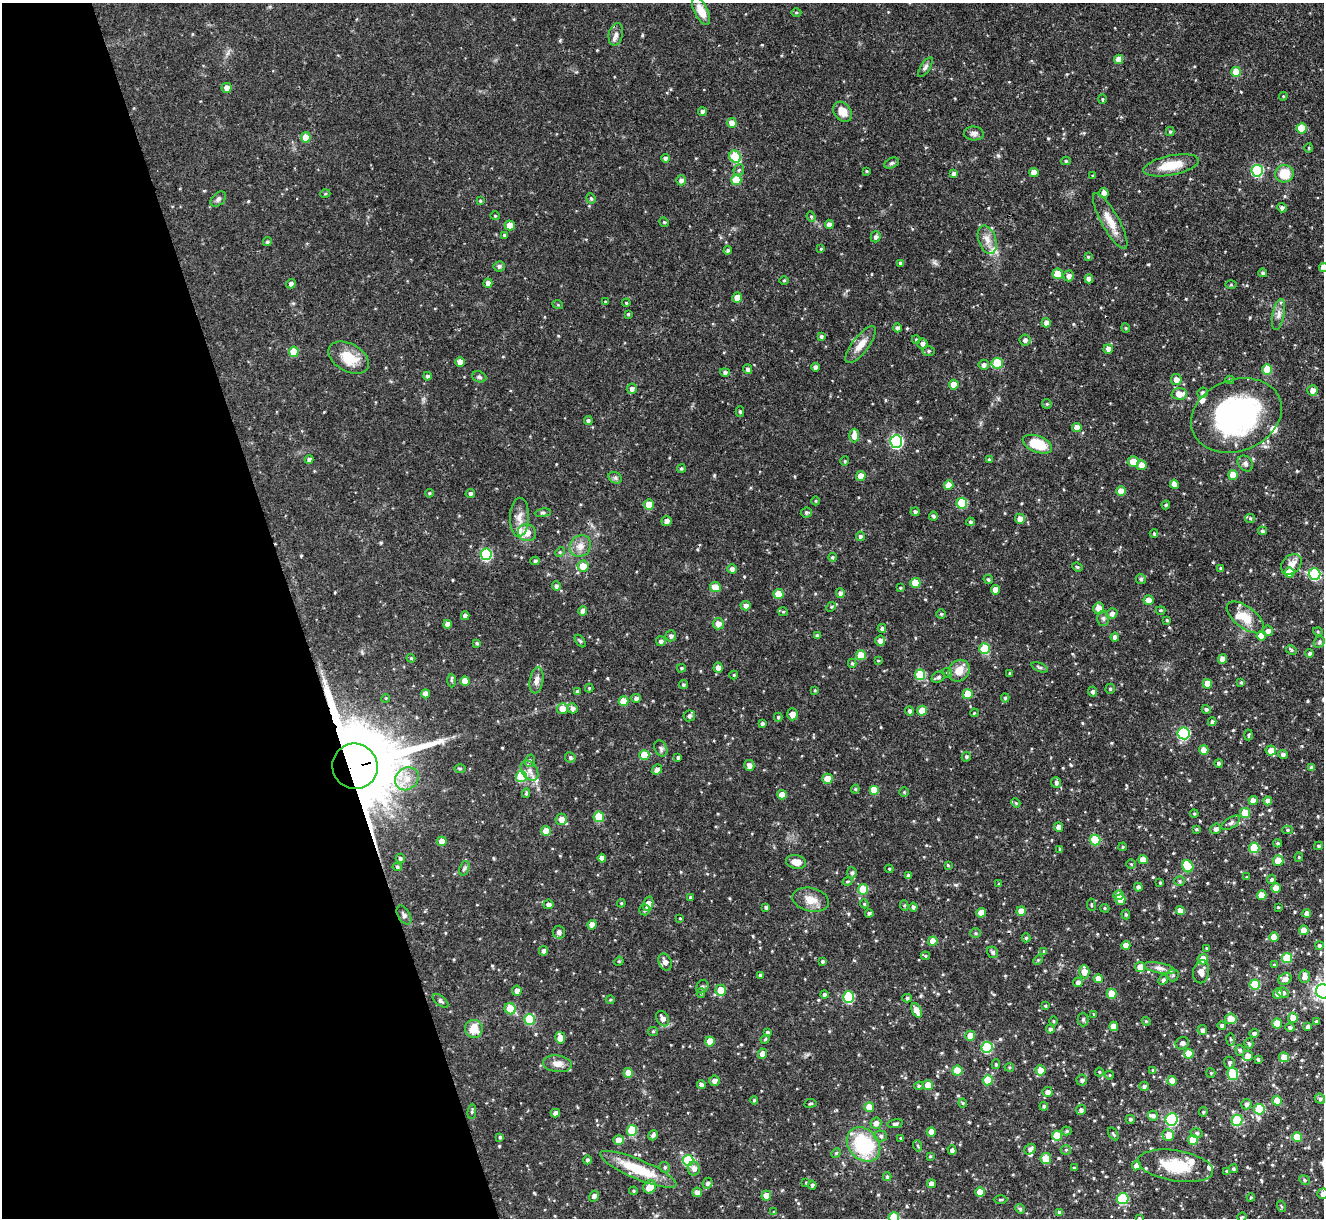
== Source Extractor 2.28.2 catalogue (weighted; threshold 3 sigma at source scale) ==
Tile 5 of 4 x 4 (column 1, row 2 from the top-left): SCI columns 2-1323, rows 2576-3791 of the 5293 x 5278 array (HDU 1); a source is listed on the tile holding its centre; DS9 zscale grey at full resolution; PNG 1326 x 1220 px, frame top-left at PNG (2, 3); each listed source drawn as its Kron ellipse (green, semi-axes under 4 px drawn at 4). Shown black and unused: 22% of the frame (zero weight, under 3 of 4 exposures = <1% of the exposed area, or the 3 px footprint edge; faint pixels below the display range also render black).
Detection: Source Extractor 2.28.2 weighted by HDU 2 'WHT'; one run over the whole footprint, this tile lists its part. Background 0.0815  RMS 0.004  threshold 0.018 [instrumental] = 3 sigma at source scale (4.5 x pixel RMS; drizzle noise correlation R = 1.50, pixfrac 1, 0.05/0.05 arcsec/px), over >= 5 px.
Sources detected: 567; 1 cosmic-ray / hot-pixel residue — neither listed nor drawn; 14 inside a brighter listed object's ellipse — not listed separately; of the other 552, all 500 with FLUX_AUTO >= 0.373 (the completeness limit of this list) listed and drawn (52 fainter detections not listed), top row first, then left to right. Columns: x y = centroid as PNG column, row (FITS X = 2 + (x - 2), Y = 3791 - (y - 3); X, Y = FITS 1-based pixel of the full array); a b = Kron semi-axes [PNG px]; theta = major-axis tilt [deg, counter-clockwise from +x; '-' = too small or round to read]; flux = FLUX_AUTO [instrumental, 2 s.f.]
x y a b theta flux
701 11 15 6 -63 5.2
796 12 5 3 - 0.39
616 34 11 7 76 1.8
1119 59 4 4 - 3.8
925 67 11 4 58 1.1
1236 72 5 5 - 8
227 88 5 5 - 2.3
1283 96 4 4 - 0.44
1102 99 5 4 - 0.49
702 112 4 4 - 1.4
842 112 11 8 -51 3.7
732 123 5 4 - 3.4
1302 128 5 5 - 10
1170 131 4 4 - 0.54
974 133 10 7 -5 1.4
306 137 5 5 - 5.6
1309 148 5 3 - 0.42
735 157 6 5 - 18
665 158 4 4 - 0.85
1066 161 5 4 - 0.6
891 163 7 5 26 0.76
1171 165 28 10 11 9.7
739 170 6 5 - 0.71
867 171 3 2 - 0.4
1257 171 6 5 - 33
953 173 4 4 - 0.88
1034 173 4 4 - 3.8
1284 174 9 8 - 8.4
1093 176 4 3 - 0.38
681 180 5 5 - 1.6
736 180 5 5 - 10
1104 193 5 4 - 2.4
325 194 5 3 - 0.39
591 198 5 4 - 0.54
218 199 9 6 45 1.1
480 201 4 3 - 0.42
1282 208 5 4 - 1
495 216 4 4 - 0.42
811 217 5 4 - 0.54
1110 221 31 8 -61 6.1
664 222 5 4 - 0.41
829 224 4 4 - 1.9
510 225 5 5 - 3.6
504 235 3 3 - 0.41
876 237 5 5 - 1
987 240 14 8 -71 3.8
267 242 5 4 - 0.68
821 249 4 3 - 0.45
728 250 4 4 - 0.71
1088 257 4 3 - 0.56
900 263 4 4 - 0.79
499 266 5 5 - 0.98
1323 267 4 4 - 2.6
1263 273 4 4 - 0.94
1058 274 5 5 - 4.8
1069 276 5 5 - 1.6
1089 279 4 4 - 2.6
784 281 5 3 - 0.41
488 283 4 4 - 1.8
291 284 5 4 - 1.2
1231 285 5 4 - 0.4
737 298 5 4 - 3.3
605 302 4 3 - 0.53
626 303 4 3 - 0.4
558 305 5 3 - 0.37
628 314 3 3 - 0.45
1278 314 16 6 78 2.2
1046 323 4 4 - 2.2
897 328 4 4 - 0.92
1126 328 4 4 - 0.42
821 336 4 3 - 0.77
916 339 4 4 - 0.42
1025 340 5 5 - 1.4
922 343 5 5 - 1.3
861 345 22 8 52 4.2
1108 349 5 5 - 2.2
929 351 6 5 - 0.68
294 352 5 5 - 9.2
349 358 22 13 -29 9.5
460 362 4 4 - 3.6
997 363 6 5 - 15
984 365 5 5 - 1.3
815 367 4 4 - 1.7
748 369 5 4 - 1.2
1267 369 5 5 - 8.7
725 372 5 4 - 1
428 376 4 4 - 0.8
479 377 7 5 -21 0.72
1176 379 5 5 - 2.5
1230 380 4 3 - 0.54
954 385 5 5 - 5.2
632 389 5 5 - 1.3
1312 390 5 5 - 2.8
1203 393 5 5 - 0.86
1179 394 7 6 - 4.2
1047 404 5 4 - 0.51
740 411 5 4 - 0.63
1236 415 46 35 22 89
588 421 4 4 - 0.82
1077 427 5 4 - 3.5
854 436 7 5 89 4
896 441 6 6 - 55
1037 444 15 8 -21 12
309 459 4 4 - 1.1
989 459 4 3 - 0.43
845 461 4 4 - 0.44
1133 462 5 5 - 4.4
1245 463 9 6 -48 1.2
1142 465 5 5 - 3.9
681 468 4 4 - 0.61
1233 475 5 5 - 5.7
861 476 5 4 - 3.6
615 478 7 5 -30 0.91
1174 484 4 4 - 2.7
949 485 5 4 - 3.9
1121 491 5 5 - 4.3
429 493 4 3 - 0.49
470 493 5 4 - 0.99
816 501 4 3 - 0.4
962 503 5 5 - 17
649 504 5 5 - 5.1
1166 505 4 4 - 0.49
806 512 5 5 - 0.84
915 512 4 4 - 0.87
543 513 8 4 8 0.66
933 516 4 4 - 0.76
519 517 19 9 88 3.9
1250 518 5 4 - 0.5
1020 519 5 5 - 2.8
666 521 5 5 - 1.8
970 522 4 4 - 0.63
1262 531 4 4 - 0.83
527 533 9 8 - 3.9
1154 533 4 4 - 0.45
860 536 4 4 - 0.84
580 546 11 10 - 3.2
560 552 5 4 - 0.5
486 554 6 5 - 29
832 557 4 4 - 0.59
535 561 4 4 - 0.66
1291 564 12 8 44 3.3
583 566 5 5 - 5.6
1077 567 5 4 - 0.49
1221 568 3 3 - 0.81
732 569 4 4 - 1.4
1289 572 5 5 - 5.9
1315 574 6 5 - 29
988 579 5 4 - 0.65
1141 579 5 5 - 0.8
915 583 5 5 - 7.1
556 586 4 4 - 0.83
715 587 5 5 - 4.6
900 588 4 3 - 0.46
995 590 4 4 - 3.3
840 593 5 4 - 1.6
778 594 5 5 - 7.4
1148 600 5 5 - 3.2
746 606 5 4 - 1.3
831 607 5 4 - 0.54
1099 608 6 5 - 3
1160 610 5 4 - 0.57
583 611 4 4 - 2.4
783 612 5 4 - 0.45
1112 613 6 5 - 1.5
941 614 5 5 - 0.52
465 616 4 4 - 1.6
1245 617 22 10 -37 6.7
1103 618 7 6 - 0.95
1167 620 3 3 - 0.51
447 624 4 4 - 2.4
718 624 5 5 - 2.8
882 628 4 4 - 0.88
1268 631 5 5 - 1.5
1318 632 5 3 - 0.39
671 636 5 5 - 1
817 636 4 3 - 0.93
1261 636 5 4 - 4.4
1115 637 4 4 - 1.3
580 641 7 4 -52 0.51
661 641 5 5 - 1.1
880 641 5 5 - 2.2
1319 642 6 5 - 0.71
477 643 4 3 - 0.58
984 649 5 5 - 11
1291 650 6 4 -26 0.64
1310 653 4 4 - 0.88
861 655 5 5 - 7.6
411 658 4 3 - 0.44
1222 659 5 4 - 4
878 661 4 3 - 0.37
852 663 4 3 - 0.64
1040 667 9 4 -21 0.71
681 668 4 3 - 0.51
718 668 5 4 - 2.4
959 671 11 10 - 4.8
947 673 5 4 - 0.52
1010 673 4 3 - 0.37
734 675 4 4 - 0.38
920 675 5 5 - 17
938 677 7 5 29 0.92
536 680 13 6 80 2.2
451 681 7 4 89 0.63
465 681 5 4 - 4.3
1241 682 4 3 - 0.58
1207 684 5 4 - 4.7
683 685 5 4 - 0.6
589 688 4 4 - 0.39
1110 689 5 4 - 0.63
815 690 3 3 - 0.38
577 691 4 4 - 0.86
1093 692 5 4 - 0.98
426 694 4 4 - 3.2
968 694 5 5 - 7
386 698 4 3 - 0.37
636 698 5 4 - 1.3
1005 698 4 4 - 0.66
623 701 5 5 - 6.1
572 708 5 5 - 1.4
562 709 5 5 - 3.7
1206 709 4 4 - 0.89
909 711 5 4 - 0.86
922 711 5 5 - 5.9
974 713 4 3 - 0.38
792 714 6 5 - 2.8
689 716 5 5 - 1
778 717 4 4 - 0.59
1212 722 4 4 - 0.95
762 723 4 3 - 0.71
1183 733 6 6 - 40
1249 735 5 3 - 0.43
661 748 8 6 -64 0.98
1204 750 5 4 - 4
1271 750 5 5 - 3.8
1283 754 5 4 - 1.1
644 755 5 5 - 7.6
570 757 5 5 - 0.82
678 757 3 3 - 0.67
966 757 5 4 - 0.7
530 761 6 5 - 0.69
1219 763 4 4 - 1
749 765 5 5 - 1.8
355 766 23 22 - 4700
1312 767 4 4 - 1.2
460 768 6 4 0 0.51
657 770 6 4 46 1.4
530 771 11 7 -54 2.4
521 776 5 5 - 20
407 779 12 10 40 4.8
827 779 5 5 - 3.9
1056 783 5 5 - 1.2
855 789 4 4 - 0.46
874 790 5 5 - 5.1
904 792 4 4 - 0.43
526 793 5 4 - 0.63
782 795 5 4 - 3.9
1253 801 4 4 - 2.7
1268 801 4 4 - 2.3
1016 803 5 3 - 0.37
1245 813 5 5 - 9.4
1194 814 4 3 - 0.55
599 817 5 5 - 12
561 819 6 5 - 2.9
1231 823 10 5 31 1.3
1059 827 5 4 - 2.5
1196 829 4 3 - 0.54
1216 829 5 5 - 1.2
1287 830 5 4 - 0.61
546 831 5 5 - 6
1095 840 5 5 - 13
442 841 5 5 - 3.4
1277 843 4 3 - 0.59
1318 846 4 3 - 0.63
1123 847 4 3 - 0.52
1254 848 5 5 - 14
1060 849 4 4 - 0.4
1299 857 4 4 - 0.41
400 858 4 4 - 0.76
602 858 4 4 - 1.9
1143 860 5 4 - 4.3
1278 861 5 5 - 5.8
796 862 10 6 -9 3.6
1131 864 4 4 - 0.41
948 865 4 4 - 0.41
1188 866 6 5 - 9.6
397 867 4 4 - 0.62
464 868 7 4 70 0.8
889 869 4 4 - 0.41
852 873 5 5 - 0.91
908 876 4 4 - 1.1
1247 877 3 3 - 0.43
1272 879 5 4 - 0.83
847 881 5 4 - 0.49
1180 881 5 5 - 0.66
1160 883 3 3 - 0.43
999 884 4 4 - 0.5
1138 887 4 4 - 1.4
1276 888 5 4 - 4.3
863 889 5 5 - 9.4
1119 895 5 5 - 4.6
1262 895 5 5 - 5.6
690 897 4 4 - 0.53
811 900 18 11 -13 4.9
1120 900 5 5 - 3.6
621 903 4 4 - 0.48
548 904 5 5 - 1.4
648 904 7 5 74 3.8
864 904 4 4 - 0.5
1091 905 6 3 -82 0.42
904 906 5 4 - 0.53
766 907 4 4 - 0.88
913 907 4 3 - 0.9
1278 907 3 3 - 0.42
1105 908 5 4 - 0.5
644 910 5 5 - 0.81
1021 911 5 4 - 3.4
1180 911 4 4 - 3.6
869 913 4 4 - 0.72
981 913 5 4 - 3.8
1307 913 4 4 - 2.5
1126 914 5 4 - 0.55
404 915 10 6 -60 1.2
680 918 4 3 - 0.38
592 925 4 4 - 2.9
1304 930 5 5 - 4.4
559 932 6 6 - 1.3
976 933 5 4 - 0.53
1274 937 5 4 - 4.2
1026 938 4 4 - 0.66
933 941 4 4 - 4.7
1126 945 4 4 - 3.3
1319 946 4 4 - 0.76
1207 948 3 3 - 0.53
544 951 5 4 - 1.4
1044 951 4 4 - 0.67
993 952 6 5 - 0.98
925 956 4 3 - 0.48
1287 958 5 5 - 14
1203 959 5 5 - 4.9
1038 960 5 4 - 0.46
619 961 5 4 - 0.43
822 961 4 3 - 0.64
665 962 9 6 -64 2.3
1274 965 4 4 - 0.51
1140 967 5 5 - 3.6
1159 968 16 5 -12 2
1084 972 7 5 -88 4.3
1201 972 11 8 80 2.4
760 975 4 4 - 0.65
1173 975 6 5 - 0.81
1304 976 6 5 - 2
1098 978 4 4 - 3.1
1285 979 7 5 33 2
1163 980 5 4 - 0.83
1078 982 5 4 - 1.5
1255 985 5 5 - 15
702 987 7 5 57 0.88
721 990 5 5 - 5.9
517 991 5 4 - 2
1323 991 7 7 - 140
701 993 4 4 - 0.63
1283 993 6 5 - 1
824 994 4 4 - 0.95
1112 994 5 5 - 5.7
1278 994 5 5 - 3.2
848 997 5 5 - 27
907 998 4 4 - 0.81
610 1000 4 4 - 0.44
440 1001 9 5 -38 0.82
1045 1006 4 3 - 0.45
510 1009 6 5 - 9.2
916 1010 7 4 -64 4
1094 1014 4 4 - 0.39
1293 1018 5 5 - 4.1
530 1019 5 5 - 17
663 1019 8 6 -59 2.1
1083 1019 7 5 -89 0.81
1231 1019 6 5 - 4.9
1053 1021 4 3 - 0.4
1146 1021 4 3 - 0.38
1316 1021 4 4 - 0.67
1277 1024 5 5 - 7.4
1222 1025 4 4 - 1.1
1114 1026 5 4 - 3.5
1307 1027 4 4 - 0.9
1290 1028 4 4 - 1
474 1029 9 8 - 6
1050 1029 4 4 - 0.97
1202 1030 5 4 - 1.2
653 1031 5 4 - 0.43
767 1032 4 3 - 0.67
1254 1033 5 4 - 1
970 1036 5 5 - 4.3
560 1038 6 5 - 3.9
765 1039 5 4 - 0.54
1231 1040 6 4 -82 0.58
710 1041 5 5 - 5.6
1182 1043 7 6 - 0.94
1249 1043 5 4 - 0.71
987 1047 5 5 - 26
1240 1050 6 4 -72 0.69
763 1054 5 4 - 3.1
1189 1054 5 5 - 8.5
1248 1056 5 5 - 2.9
1284 1057 5 5 - 5
1258 1059 3 3 - 0.61
1229 1062 6 5 - 0.84
558 1064 14 8 -6 2.9
996 1064 5 4 - 0.57
1009 1067 4 4 - 0.45
1041 1070 5 5 - 4.7
1153 1070 4 4 - 0.47
957 1071 5 5 - 10
1099 1072 4 4 - 0.39
628 1073 5 4 - 4.6
1211 1073 5 4 - 0.46
1233 1074 6 5 - 18
1109 1075 4 4 - 0.42
988 1080 5 5 - 9
1082 1080 5 5 - 0.94
714 1081 5 5 - 1.7
1172 1081 5 4 - 4.4
701 1085 4 4 - 1.1
928 1085 5 5 - 5.5
919 1086 5 4 - 0.59
1144 1086 5 4 - 1.1
1047 1092 5 5 - 1.8
1320 1099 5 4 - 0.96
754 1100 4 4 - 0.53
1277 1101 5 4 - 6.7
810 1103 6 3 9 0.42
963 1103 4 4 - 0.4
1246 1104 5 5 - 1.2
1044 1106 4 3 - 0.77
869 1107 5 5 - 5
1259 1109 5 5 - 14
1081 1110 5 5 - 1.1
472 1111 8 4 84 0.58
1203 1112 5 4 - 0.52
555 1113 4 4 - 1.7
1153 1116 5 5 - 1.1
1130 1119 4 4 - 0.65
1172 1119 6 6 - 38
1237 1120 5 5 - 21
876 1123 5 5 - 2.1
895 1124 8 4 11 0.9
632 1130 5 5 - 14
1067 1131 5 4 - 0.52
931 1132 4 4 - 3.2
1197 1133 6 5 - 0.79
1113 1134 7 3 -56 0.53
653 1135 5 4 - 1.1
1168 1135 6 5 - 4.7
881 1136 6 5 - 0.9
1057 1136 5 5 - 8.9
500 1137 4 4 - 0.6
1297 1137 5 5 - 7.7
901 1138 4 3 - 0.5
619 1140 5 5 - 3.7
1193 1140 5 5 - 8.7
863 1144 19 15 -48 27
918 1146 5 3 - 0.47
1030 1149 6 5 - 1.3
952 1150 5 4 - 1.1
1066 1150 5 5 - 0.52
836 1153 5 4 - 0.51
930 1156 3 3 - 0.43
1046 1159 5 5 - 9.2
587 1160 4 4 - 0.87
688 1160 5 5 - 23
1136 1166 5 4 - 2.7
1175 1166 38 15 -9 15
665 1167 5 5 - 0.67
694 1168 7 6 - 2.1
1074 1168 3 3 - 0.46
638 1169 41 10 -23 16
1233 1169 4 4 - 0.66
1226 1171 4 4 - 0.6
887 1177 4 4 - 0.59
1304 1180 5 4 - 0.7
708 1183 5 5 - 1.1
806 1183 4 3 - 0.45
931 1184 4 4 - 2.2
812 1185 4 4 - 0.84
650 1187 7 6 - 4.9
634 1191 4 4 - 0.48
697 1192 5 5 - 1.9
980 1192 5 4 - 5.4
1323 1194 5 5 - 2.3
594 1196 6 5 - 1.2
766 1196 5 4 - 3.3
1251 1197 4 3 - 0.43
1000 1199 7 3 0 0.51
1123 1199 6 5 - 22
1281 1206 6 3 -71 0.4
1020 1209 5 4 - 0.6
774 1212 4 4 - 0.49
1060 1213 4 3 - 1.2
894 1217 5 5 - 10
1242 1217 5 3 - 0.39
1139 1218 4 3 - 0.43
Overlapping masked pixels (flux is a lower limit): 2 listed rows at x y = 355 766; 688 1160
Isophote crosses this tile's border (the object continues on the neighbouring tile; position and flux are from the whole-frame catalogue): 5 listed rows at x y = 1323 267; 1323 991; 1323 1194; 894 1217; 1139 1218